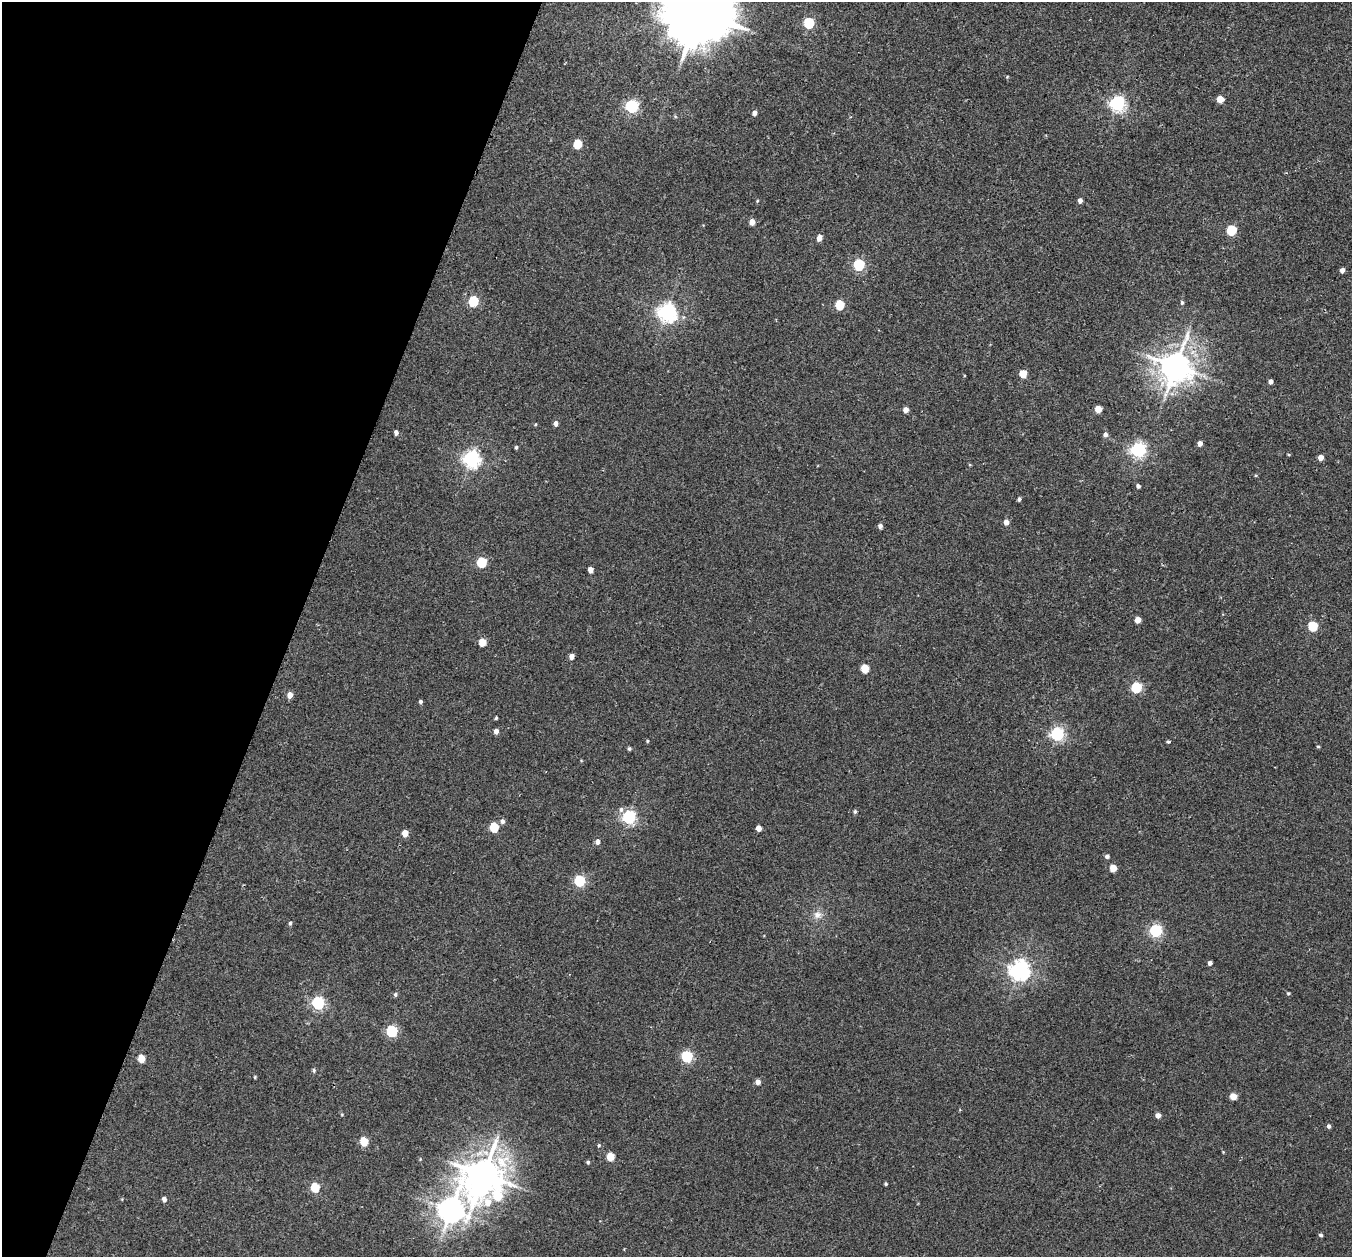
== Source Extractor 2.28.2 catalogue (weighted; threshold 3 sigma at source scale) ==
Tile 9 of 4 x 4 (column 1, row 3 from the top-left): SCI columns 27-1376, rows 1575-2829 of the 5452 x 5530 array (HDU 1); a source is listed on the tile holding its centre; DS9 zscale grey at full resolution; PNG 1354 x 1259 px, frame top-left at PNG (2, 2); no overlay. Shown black and unused: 22% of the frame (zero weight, under 2 of 3 exposures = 3% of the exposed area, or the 3 px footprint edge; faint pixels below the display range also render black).
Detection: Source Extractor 2.28.2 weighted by HDU 2 'WHT'; one run over the whole footprint, this tile lists its part. Background 0.0409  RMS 0.007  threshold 0.0316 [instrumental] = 3 sigma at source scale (4.5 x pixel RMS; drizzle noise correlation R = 1.50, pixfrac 1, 0.05/0.05 arcsec/px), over >= 5 px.
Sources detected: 93; all 93 listed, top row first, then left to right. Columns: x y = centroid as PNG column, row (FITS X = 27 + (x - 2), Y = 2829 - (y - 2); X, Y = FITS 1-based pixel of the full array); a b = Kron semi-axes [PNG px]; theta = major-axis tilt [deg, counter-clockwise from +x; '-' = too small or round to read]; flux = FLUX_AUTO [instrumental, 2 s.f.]
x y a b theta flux
699 12 20 17 56 6600
809 23 6 5 - 50
1220 99 5 5 - 11
1117 103 6 6 - 180
632 106 6 5 - 110
754 113 5 5 - 2.8
851 117 4 3 - 0.76
577 144 6 5 - 24
1080 200 5 4 - 2.7
757 201 4 3 - 0.61
752 222 5 4 - 5.7
1231 230 5 5 - 39
819 238 5 4 - 4.3
859 265 6 5 - 68
1342 270 4 4 - 2.8
473 301 6 5 - 41
1182 303 5 4 - 1.1
840 305 6 5 - 27
667 312 7 6 - 300
1176 366 10 9 - 1200
1023 374 5 5 - 14
1271 381 4 4 - 2.6
1098 409 5 5 - 9.8
906 410 5 4 - 4.2
556 423 5 4 - 2.8
396 432 5 4 - 2.3
1105 434 6 5 - 2.4
1200 443 5 4 - 3.2
516 447 4 3 - 1.1
1138 450 6 6 - 180
1288 454 4 3 - 0.62
1321 457 4 4 - 5.9
471 459 7 6 - 240
1138 486 5 4 - 1.7
1019 499 4 4 - 1.4
1006 522 5 5 - 4.3
880 526 5 4 - 2.2
482 562 6 5 - 41
590 570 5 4 - 4.6
1138 620 5 4 - 7.3
1313 626 5 5 - 35
482 642 5 5 - 12
571 656 5 4 - 4.2
865 668 5 5 - 17
1136 687 6 5 - 50
290 695 6 5 - 4.9
421 702 4 4 - 1.3
496 718 4 3 - 0.81
496 731 5 4 - 3
1057 734 6 6 - 130
647 741 4 3 - 0.63
1168 742 3 3 - 1.4
1318 746 5 3 - 0.7
629 749 5 4 - 1
621 809 7 5 88 1.8
855 811 5 4 - 1.2
629 817 6 6 - 140
502 821 6 5 - 2.1
494 827 6 5 - 30
759 828 4 4 - 4.9
405 833 5 5 - 6.6
597 842 6 5 - 2.5
1107 856 5 5 - 1.7
1113 868 5 5 - 12
579 881 6 5 - 63
817 915 11 9 20 4.5
290 923 5 4 - 1
1156 930 6 6 - 100
1210 963 4 4 - 2.1
1019 970 7 7 - 360
1288 993 4 3 - 0.79
395 994 5 5 - 1.3
318 1003 6 5 - 110
392 1031 6 5 - 68
687 1056 6 5 - 70
141 1058 5 5 - 13
314 1070 6 4 -86 1.1
255 1077 4 4 - 0.63
758 1082 5 5 - 3.5
1233 1096 5 5 - 10
1158 1115 5 4 - 3.8
1329 1126 5 4 - 1.7
364 1141 6 5 - 20
599 1145 5 4 - 0.82
610 1157 5 5 - 17
588 1162 4 4 - 1
484 1175 12 11 - 1700
886 1184 4 3 - 0.86
315 1187 6 5 - 27
498 1196 30 14 39 39
164 1199 5 4 - 2.8
451 1210 10 9 - 740
1321 1235 4 4 - 1.3
Isophote crosses this tile's border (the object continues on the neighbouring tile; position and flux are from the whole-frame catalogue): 1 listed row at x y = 699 12